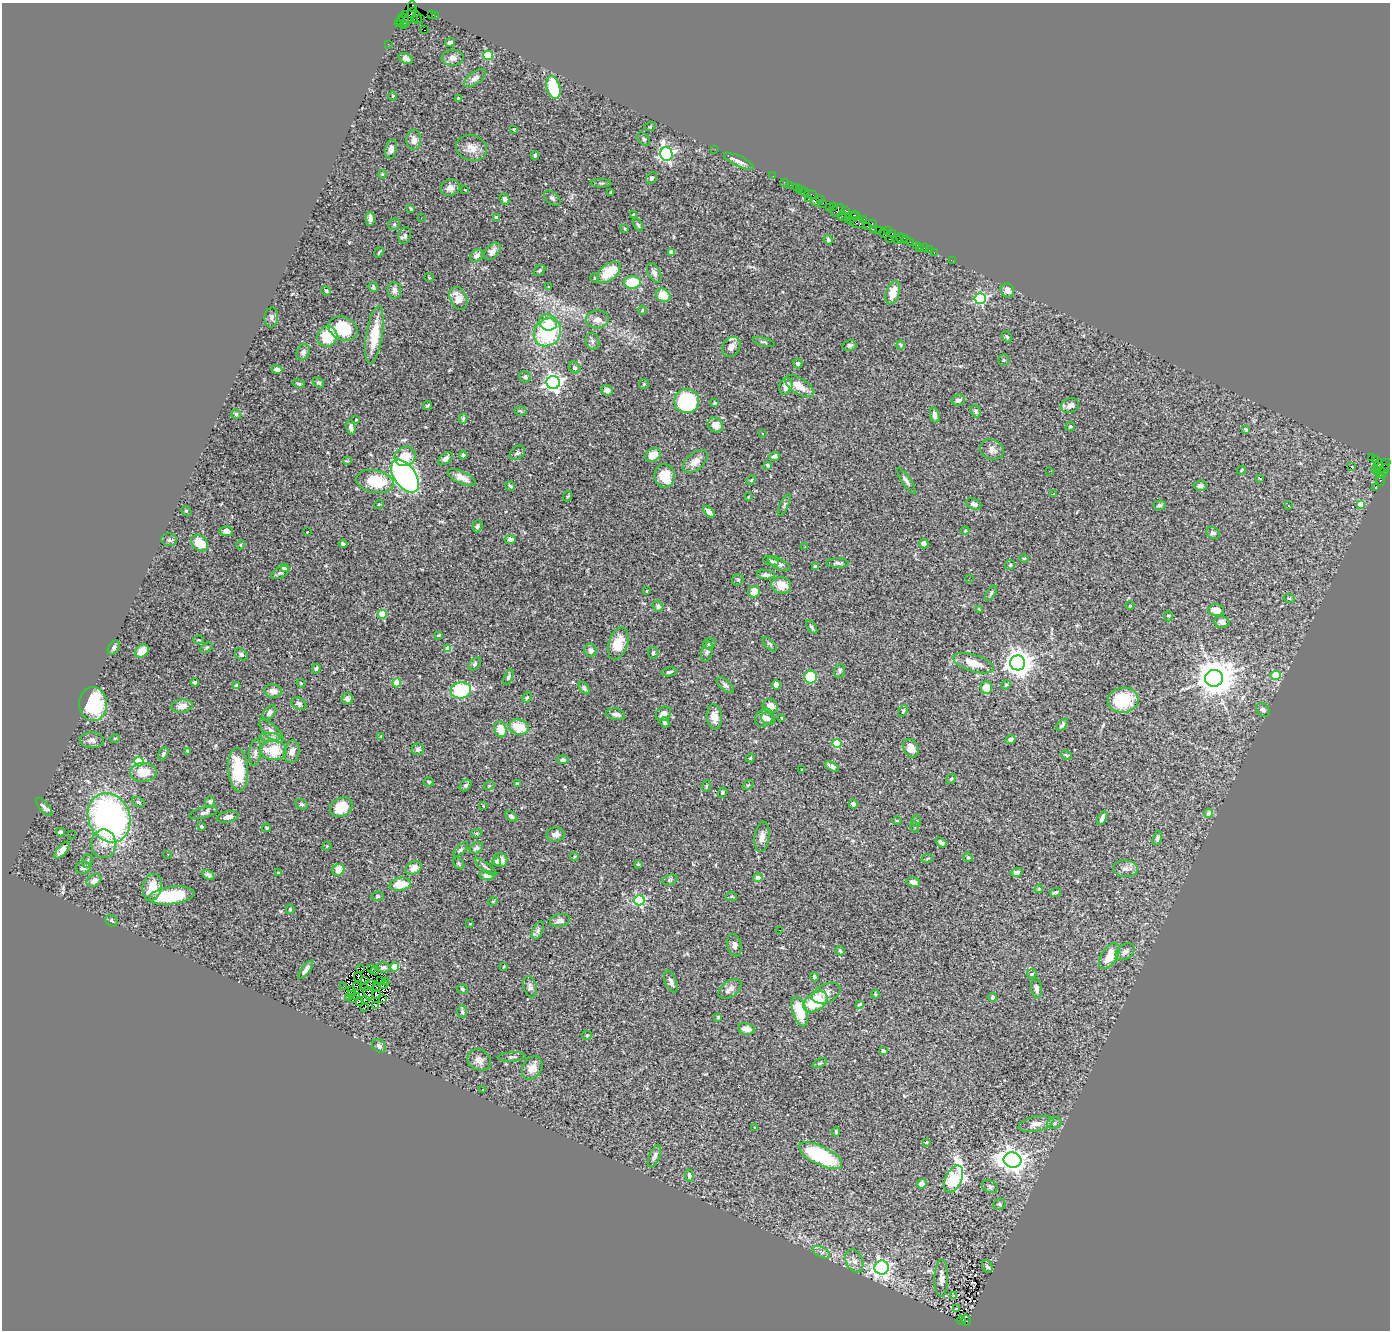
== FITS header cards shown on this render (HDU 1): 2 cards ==
NAXIS1  =                 1388
NAXIS2  =                 1328

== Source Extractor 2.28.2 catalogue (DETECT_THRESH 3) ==
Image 1388 x 1328 px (HDU 1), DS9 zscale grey, 1 PNG px = 1 image px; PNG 1392 x 1332 px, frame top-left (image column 1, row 1328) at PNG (2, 3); each listed source drawn as its Kron ellipse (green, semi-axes under 4 px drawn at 4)
Background 1.01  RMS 0.068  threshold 0.203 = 3 sigma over >= 5 px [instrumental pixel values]
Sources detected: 461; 3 with non-positive FLUX_AUTO (blend fragments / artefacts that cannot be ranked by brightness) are neither listed nor drawn; the other 458 listed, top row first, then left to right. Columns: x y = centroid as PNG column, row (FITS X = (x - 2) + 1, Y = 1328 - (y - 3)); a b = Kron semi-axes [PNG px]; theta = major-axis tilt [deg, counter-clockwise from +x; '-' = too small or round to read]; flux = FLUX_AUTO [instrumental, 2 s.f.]
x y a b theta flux
412 6 5 3 - 38
432 14 3 3 - 52
405 15 3 2 - 34
436 16 3 2 - 3.6
409 17 12 4 57 230
417 18 6 3 -81 51
420 18 3 2 - 19
404 19 6 2 -62 86
414 19 3 2 - 31
400 21 3 3 - 50
399 24 2 2 - 37
403 24 3 2 - 14
425 30 3 2 - 12
450 42 5 4 - 10
388 44 3 2 - 7.9
488 55 5 5 - 220
406 58 7 5 -29 19
453 58 11 8 4 26
475 78 12 6 36 27
553 87 12 6 -74 200
393 96 5 3 - 3.9
458 98 3 3 - 3.2
650 127 6 3 18 5
514 129 4 3 - 4.4
644 139 8 5 -51 8.3
414 140 10 7 87 27
471 148 16 13 -18 47
391 149 10 5 79 24
715 149 2 2 - 6.8
666 154 7 6 - 1000
535 155 4 3 - 6.3
739 161 16 5 -25 21
382 174 4 4 - 4.1
773 176 2 2 - 7.7
652 178 6 5 - 10
784 182 2 2 - 15
601 183 10 3 0 7
790 185 2 2 - 20
796 187 2 2 - 16
450 188 9 8 - 26
799 189 3 3 - 42
465 190 3 2 - 2.6
804 191 4 3 - 26
611 192 3 2 - 3.8
811 194 7 3 -10 61
552 198 9 6 -40 12
504 199 6 4 -65 12
808 199 3 2 - 37
821 199 3 2 - 38
815 202 4 3 - 95
823 203 2 2 - 19
834 207 3 2 - 19
830 208 3 2 - 12
411 209 4 3 - 6
838 210 7 5 40 210
846 211 4 3 - 47
633 215 4 3 - 5.5
842 215 5 3 - 36
855 215 5 2 - 110
846 216 2 2 - 18
496 217 3 3 - 11
421 218 2 2 - 26
852 218 7 3 36 51
370 219 7 4 -90 19
864 220 3 2 - 20
857 223 8 5 -14 110
394 224 6 5 - 7.5
872 224 3 2 - 50
638 225 7 4 -60 6.9
867 227 3 2 - 13
625 228 3 3 - 6
874 229 2 2 - 13
878 230 2 2 - 18
888 231 4 3 - 15
883 233 5 2 - 15
892 233 3 2 - 9.6
405 236 9 6 73 12
902 238 6 4 -22 61
889 239 3 2 - 26
828 240 5 4 - 7.5
897 240 4 2 - 7.1
907 240 3 2 - 28
910 242 2 2 - 8.4
917 246 3 2 - 10
919 248 2 2 - 8.8
924 248 2 2 - 13
929 250 3 2 - 3.5
492 251 10 6 48 23
379 252 5 3 - 5
671 252 4 4 - 38
934 253 3 2 - 12
477 255 7 5 42 20
953 261 4 2 - 7.7
539 270 6 5 - 7.6
609 272 14 8 38 120
654 273 10 6 -62 18
429 278 4 4 - 5.2
595 278 5 3 - 3.7
632 282 8 6 2 150
373 287 5 4 - 10
548 287 3 2 - 3.9
394 290 8 6 -83 25
1007 290 7 6 - 25
326 291 5 4 - 5.5
893 292 12 6 71 64
663 295 7 6 - 84
458 299 12 8 -67 57
980 299 5 5 - 600
642 310 5 3 - 4
271 317 10 6 84 14
597 319 11 9 4 31
548 322 9 8 - 49
343 328 15 11 -25 180
547 332 14 13 - 380
374 335 29 8 81 140
327 336 10 9 - 160
1007 337 6 4 -54 6.2
592 341 8 6 -70 13
764 342 11 2 -15 5.4
849 345 7 5 13 12
901 345 4 4 - 4.7
731 347 11 8 52 29
303 352 8 6 63 13
1004 360 5 5 - 6.9
798 363 5 4 - 10
575 368 6 5 - 9.3
277 369 5 4 - 16
525 377 6 5 - 14
319 383 6 4 -39 9.3
553 383 7 6 - 1900
299 384 6 4 -18 5.4
644 384 5 5 - 5.8
786 386 8 6 68 35
799 386 16 8 -32 57
607 390 6 5 - 18
958 400 7 5 16 17
687 401 12 12 - 370
715 403 3 2 - 4.4
1070 405 9 7 22 25
427 406 4 2 - 6.9
521 411 6 4 -13 6.6
976 411 6 5 - 9.1
236 414 5 4 - 6.4
935 415 7 4 -77 21
463 418 5 4 - 6.3
356 419 3 2 - 3.6
715 425 8 7 - 39
1070 426 5 4 - 6.2
351 427 7 4 -81 16
1246 429 4 3 - 11
762 434 3 2 - 5.5
992 450 12 10 -20 26
517 453 8 6 39 11
463 455 4 4 - 12
653 455 8 6 28 43
405 456 11 9 28 85
775 456 5 4 - 10
1371 457 3 3 - 190
445 459 8 5 37 20
1375 459 3 2 - 6.9
347 461 5 4 - 5.8
695 461 14 8 38 43
1378 464 5 3 - 59
768 465 4 4 - 7.6
1352 467 3 2 - 3.5
1382 467 10 5 43 210
1375 469 2 2 - 15
1241 470 4 3 - 5.2
1049 471 3 2 - 4.7
1384 471 7 3 70 69
1381 473 5 3 - 68
405 476 18 11 -54 1800
665 476 11 10 - 93
462 477 15 6 -26 35
1260 478 4 2 - 6.5
751 480 5 4 - 5.2
1380 480 6 4 -84 62
375 481 19 11 -12 190
906 481 15 4 -57 15
510 486 5 4 - 7.3
1200 486 7 5 5 13
1376 488 3 2 - 3.8
1054 494 4 4 - 3.6
568 496 5 3 - 4.1
748 497 4 2 - 3.1
379 504 5 3 - 3.5
974 504 8 5 -26 17
1361 504 4 4 - 55
784 505 12 3 65 7.9
1159 505 6 4 0 6.8
1289 505 3 2 - 5
186 511 5 5 - 6.2
709 512 7 4 -44 21
477 526 6 5 - 9.5
226 531 7 5 -1 20
965 531 4 3 - 4
307 532 3 2 - 2.9
1213 533 7 5 -29 14
510 539 5 4 - 15
169 540 8 6 -7 12
200 543 9 7 -41 82
924 543 5 4 - 22
343 544 4 3 - 9.5
241 545 5 3 - 4.6
805 547 3 2 - 4.3
1024 558 4 4 - 5.4
771 561 8 4 -16 7.2
837 563 11 4 0 13
779 564 12 5 -29 16
1010 565 5 5 - 6.6
284 567 4 4 - 36
815 567 3 3 - 22
280 573 9 5 28 13
766 575 9 4 -4 13
969 578 2 2 - 2
738 580 6 5 - 6.7
781 585 10 8 -16 57
646 591 4 2 - 2.9
754 592 6 5 - 48
991 593 8 4 55 7.9
1289 598 6 3 -17 5.4
658 606 6 5 - 11
1130 606 4 3 - 3.3
979 609 4 3 - 4.3
1216 610 8 6 -2 40
382 614 4 4 - 120
1169 616 5 3 - 4.5
1222 622 8 5 -12 20
812 627 8 4 -54 8.9
439 635 4 3 - 3.8
199 640 5 2 - 4
618 644 16 9 73 87
709 644 6 5 - 11
770 644 9 4 -46 9.7
114 647 7 5 56 11
206 648 6 4 32 5.9
448 649 4 4 - 76
591 650 6 6 - 20
142 651 7 6 - 53
707 652 10 5 75 12
653 653 6 5 - 9
241 654 7 5 -40 10
973 663 21 8 -17 75
1018 663 7 7 - 5300
475 664 7 5 54 9.1
316 669 5 4 - 6.9
839 671 7 5 74 12
669 672 7 3 11 9.4
1276 676 5 4 - 180
508 677 8 4 69 9.8
811 677 6 6 - 190
1214 678 9 8 - 11000
195 682 4 3 - 6.6
301 683 4 3 - 4.2
397 683 4 4 - 120
725 685 10 5 -40 12
776 685 5 4 - 18
1006 685 5 4 - 5.3
236 686 4 3 - 7.5
584 688 7 4 -55 11
986 688 6 5 - 61
461 690 10 8 7 340
273 691 9 6 -5 27
527 697 5 3 - 5.5
347 699 6 5 - 16
1123 700 15 12 10 180
93 704 17 14 -86 310
299 704 8 6 -28 13
182 706 11 6 10 39
770 706 8 7 - 36
1263 710 8 6 -45 13
903 711 6 4 55 5.8
269 712 8 5 51 16
616 714 9 5 -9 17
663 714 8 6 40 24
714 717 13 7 -84 38
764 718 10 8 47 26
782 718 4 3 - 4.4
768 719 7 5 -28 15
664 722 5 4 - 10
1062 725 7 4 50 11
519 727 10 7 -15 110
501 729 8 6 -72 74
271 731 15 6 -43 26
381 736 3 2 - 4.2
270 737 10 4 0 14
115 738 5 3 - 4.9
1010 739 5 4 - 15
92 740 11 8 -2 22
837 744 4 4 - 210
911 748 10 7 -63 50
418 749 6 6 - 14
274 750 13 9 -6 140
187 751 4 3 - 4.4
292 752 11 7 79 30
255 753 13 6 83 18
163 754 7 4 61 12
1066 755 5 3 - 5.2
750 758 4 4 - 4
563 760 6 4 -7 11
139 762 5 5 - 270
832 766 8 4 -28 14
238 770 22 10 -85 170
802 770 3 2 - 3.8
143 772 13 9 5 92
951 779 6 4 51 6.2
429 782 5 4 - 6.3
517 784 3 3 - 5.7
466 785 6 5 - 9.6
748 785 6 3 35 4.8
489 786 6 3 19 5
706 786 6 3 72 3.9
722 792 5 4 - 7.7
139 802 6 4 -28 7.8
210 802 5 5 - 11
301 804 6 5 - 8.6
853 804 4 4 - 13
483 806 3 2 - 3.1
44 807 11 4 -49 14
341 807 12 9 28 110
203 813 14 5 13 15
1209 813 4 4 - 36
511 816 7 4 -33 11
228 817 11 5 12 25
109 818 25 20 -69 1500
1102 818 7 4 65 16
897 821 5 3 - 4.7
916 821 5 5 - 6.6
201 826 3 3 - 10
915 827 6 3 -71 4.1
267 828 4 3 - 6
60 832 4 4 - 12
477 833 5 4 - 5.3
71 834 2 2 - 38
555 834 9 7 6 26
762 837 15 7 82 26
1157 838 7 4 72 11
941 842 6 4 -36 11
104 844 14 12 90 55
327 846 5 3 - 4.2
476 848 7 5 29 14
62 850 10 4 50 29
460 850 9 4 44 8.1
168 854 3 2 - 4.1
574 857 4 3 - 4.1
968 857 5 4 - 5.4
927 859 6 3 20 4.6
500 860 7 7 - 37
87 861 7 5 74 7.7
496 861 4 4 - 15
459 863 6 4 -50 7.4
638 864 3 3 - 5
485 867 13 3 -36 9.2
83 868 7 6 - 14
414 868 8 6 27 37
1125 869 12 8 -4 25
338 870 6 5 - 59
1016 872 6 4 15 16
278 873 4 3 - 4.7
208 875 6 4 -34 13
487 876 7 4 -8 19
758 878 4 4 - 34
94 880 8 6 29 25
670 880 8 5 19 8.2
913 882 7 4 -15 25
400 884 10 6 10 76
152 887 14 9 78 94
1039 889 4 3 - 4.6
1055 892 5 3 - 7.9
172 896 23 8 7 230
378 896 6 5 - 7.4
731 897 5 3 - 4.6
639 900 5 5 - 490
493 901 5 3 - 3.7
290 909 5 4 - 5.5
560 920 10 6 8 21
111 921 6 5 - 8.2
470 924 2 2 - 3
538 930 9 5 64 12
779 930 2 2 - 2.7
734 945 11 7 -77 19
840 951 5 4 - 8.4
1125 952 10 7 36 19
1109 956 14 8 58 81
383 967 7 5 -4 13
395 967 4 4 - 140
503 967 3 2 - 3.2
361 968 3 2 - 1.9
371 969 3 2 - 2.2
306 970 11 4 54 19
375 971 4 3 - 5.7
1032 974 5 4 - 11
358 977 5 2 - 3
814 977 4 3 - 8.7
365 980 3 2 - 5.7
380 980 2 2 - 2.2
385 981 3 2 - 2.2
671 981 11 5 -68 22
384 984 5 2 - 4.4
368 985 7 2 24 5.2
356 986 2 2 - 0.56
344 987 3 2 - 2
377 987 4 2 - 5.3
530 987 11 6 -74 16
1036 988 10 5 -84 18
462 989 6 4 -16 6.9
730 989 13 8 35 24
351 990 3 2 - 5.4
826 993 15 9 25 28
368 994 7 3 -75 4.9
875 994 4 4 - 5
352 995 3 2 - 5.4
377 995 4 2 - 5.7
356 996 3 2 - 6.1
349 997 4 3 - 7.1
992 997 4 4 - 12
354 999 2 2 - 3.6
365 999 3 2 - 2.6
382 999 4 3 - 3.1
360 1001 4 2 - 5.2
815 1002 13 8 37 210
860 1004 4 3 - 5.9
376 1006 3 2 - 5
365 1007 3 2 - 6.5
462 1012 6 5 - 8.3
800 1012 15 7 -72 140
718 1017 3 3 - 9.3
746 1029 8 5 -10 37
587 1035 4 4 - 5.6
379 1046 8 6 -43 12
883 1050 4 4 - 9.1
512 1057 14 4 4 12
479 1060 12 10 -35 30
820 1063 7 4 26 6.5
532 1068 12 9 59 38
483 1089 3 2 - 4.8
1054 1123 7 5 18 11
1036 1124 18 7 12 40
755 1127 3 3 - 3.7
836 1132 4 3 - 7
926 1142 3 3 - 4.2
655 1156 12 5 68 16
821 1156 23 9 -26 400
1012 1160 9 7 -10 3700
689 1176 6 4 -84 13
954 1179 14 8 66 650
922 1184 5 4 - 28
990 1187 8 6 -24 12
999 1204 6 5 - 8.8
821 1252 9 5 -26 15
854 1261 12 8 -65 27
987 1266 7 5 -62 12
882 1268 7 7 - 1500
941 1278 19 7 89 34
954 1295 4 2 - 3.6
956 1308 3 2 - 9.5
961 1320 4 3 - 22
966 1320 5 3 - 38
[3 non-positive-flux detections neither listed nor drawn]